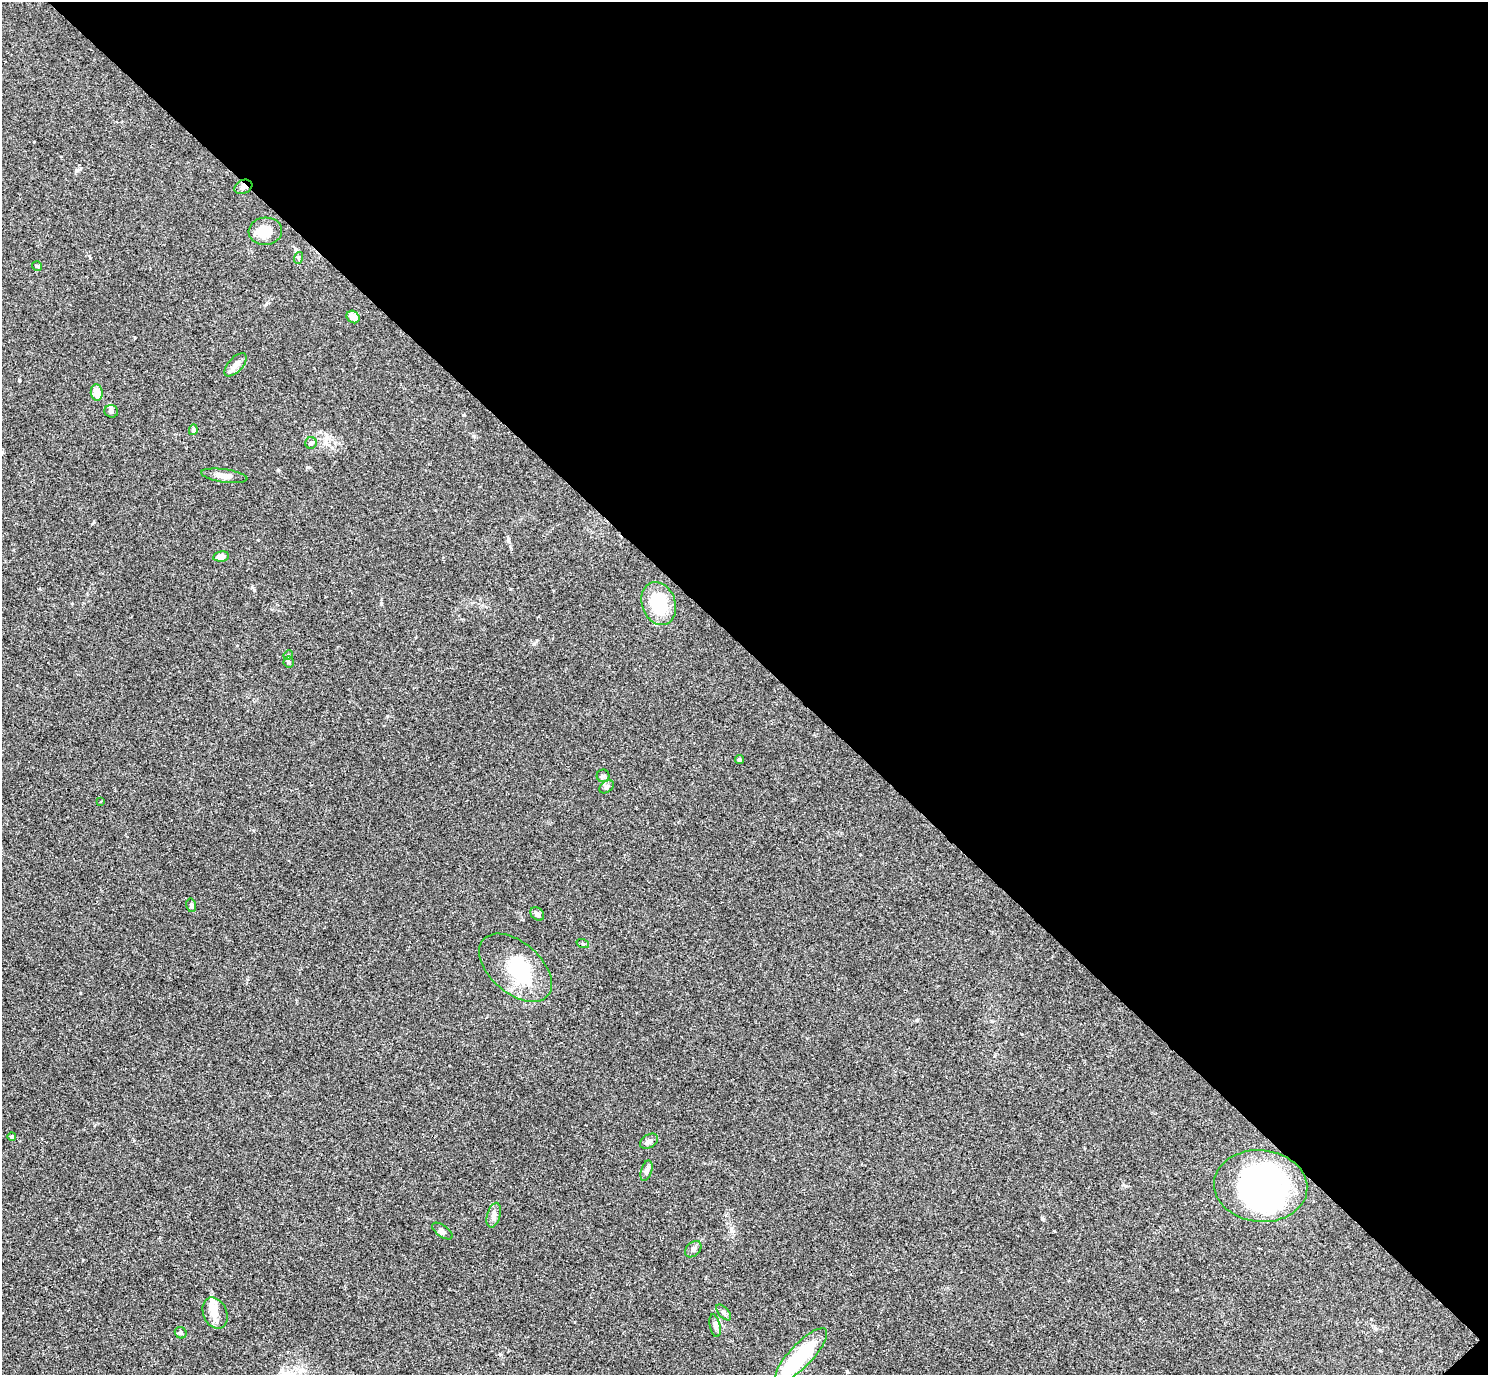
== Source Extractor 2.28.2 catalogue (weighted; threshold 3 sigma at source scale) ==
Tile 8 of 4 x 4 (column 4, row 2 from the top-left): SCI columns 4500-5985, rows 2944-4316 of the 6029 x 6028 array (HDU 1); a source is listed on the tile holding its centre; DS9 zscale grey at full resolution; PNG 1490 x 1377 px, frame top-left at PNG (2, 2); each listed source drawn as its Kron ellipse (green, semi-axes under 4 px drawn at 4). Shown black and unused: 47% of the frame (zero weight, under 3 of 4 exposures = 5% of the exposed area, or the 3 px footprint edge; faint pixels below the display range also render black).
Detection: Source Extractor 2.28.2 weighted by HDU 2 'WHT'; one run over the whole footprint, this tile lists its part. Background 0.0522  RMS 0.0045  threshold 0.0202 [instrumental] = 3 sigma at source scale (4.5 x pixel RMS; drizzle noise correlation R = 1.50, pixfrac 1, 0.05/0.05 arcsec/px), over >= 5 px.
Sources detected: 42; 5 inside a brighter object's white glare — neither listed nor drawn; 2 inside a brighter listed object's ellipse — not listed separately; the other 35 listed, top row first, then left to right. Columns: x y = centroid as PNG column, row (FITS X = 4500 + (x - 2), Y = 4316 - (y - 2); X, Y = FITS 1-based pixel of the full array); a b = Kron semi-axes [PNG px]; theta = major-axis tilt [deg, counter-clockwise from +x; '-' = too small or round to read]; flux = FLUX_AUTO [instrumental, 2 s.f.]
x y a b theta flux
243 187 9 7 22 1.5
265 231 17 13 4 8.8
298 258 6 4 72 0.54
37 266 5 5 - 0.61
353 317 7 6 - 3.7
236 365 14 7 47 2.6
97 393 8 6 -82 5.3
111 411 7 6 - 1.1
193 430 5 4 - 0.72
311 443 6 5 - 0.83
224 476 23 6 -8 3.6
221 556 8 5 10 2.7
659 604 22 16 -70 20
288 655 5 4 - 0.51
289 662 5 5 - 0.72
739 759 4 4 - 0.66
603 776 6 6 - 1
606 787 8 5 38 1.1
101 801 3 2 - 0.34
191 905 7 5 -77 0.8
537 914 7 6 - 1.4
583 944 6 4 -19 0.61
515 968 43 25 -41 28
12 1137 4 4 - 0.81
649 1141 10 6 31 1.8
646 1171 10 5 73 1.7
1261 1186 47 36 -6 110
494 1215 13 6 74 1.8
442 1231 12 5 -36 1.3
693 1249 9 6 44 1.5
724 1312 9 5 -49 1.1
215 1313 16 11 -65 4.2
715 1326 11 5 -78 1.4
181 1333 6 5 - 0.81
801 1355 35 11 46 32
Overlapping masked pixels (flux is a lower limit): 1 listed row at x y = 243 187
Isophote crosses this tile's border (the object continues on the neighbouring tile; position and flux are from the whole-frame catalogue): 1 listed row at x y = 801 1355
Unlisted compact peaks at least as high as the median listed source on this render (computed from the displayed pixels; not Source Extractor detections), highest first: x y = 254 590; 381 603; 1042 1219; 534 644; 917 1020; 19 380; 278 470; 1126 1186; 80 993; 307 467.